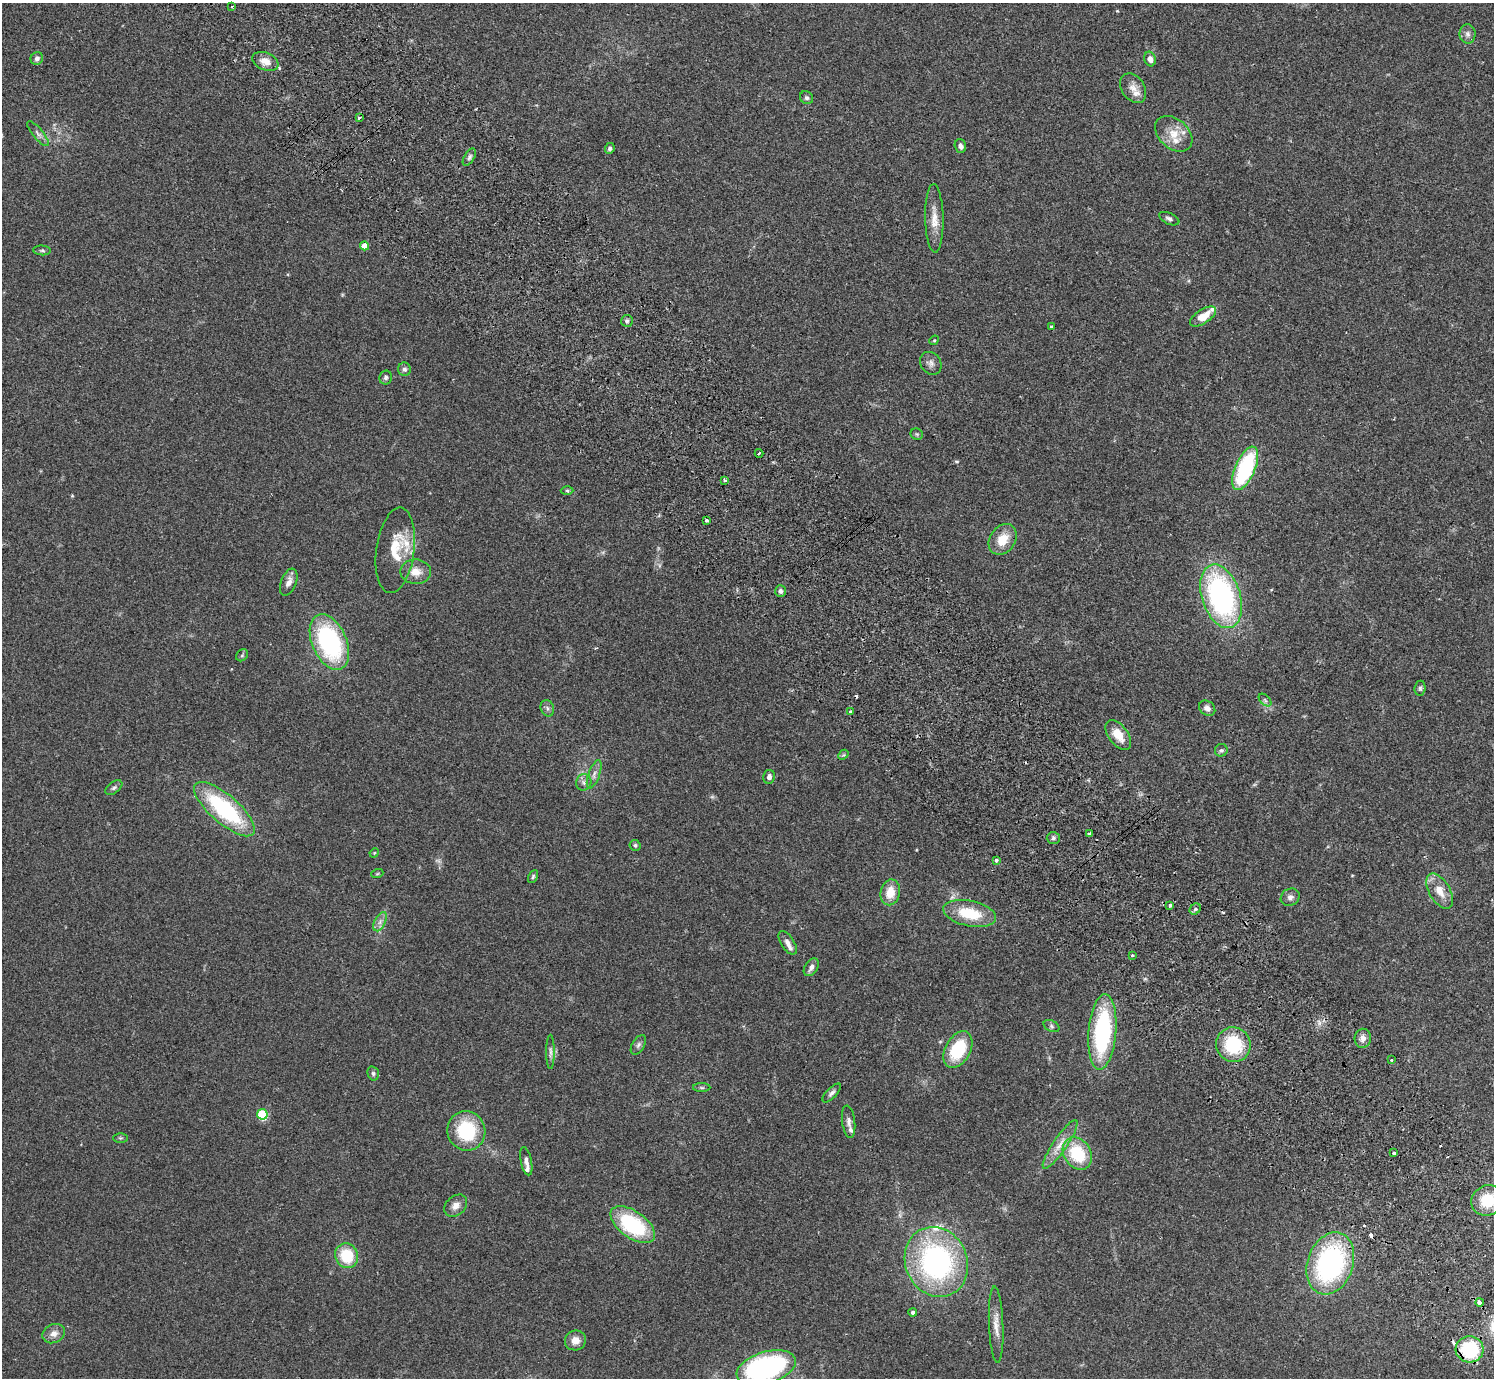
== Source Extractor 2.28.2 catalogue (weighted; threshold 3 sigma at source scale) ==
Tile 6 of 4 x 4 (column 2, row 2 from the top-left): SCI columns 1539-3030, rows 2957-4332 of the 6062 x 6050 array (HDU 1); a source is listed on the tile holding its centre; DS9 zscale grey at full resolution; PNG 1496 x 1380 px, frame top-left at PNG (2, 3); each listed source drawn as its Kron ellipse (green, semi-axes under 4 px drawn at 4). Shown black and unused: <1% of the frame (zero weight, under 2 of 3 exposures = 3% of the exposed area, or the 3 px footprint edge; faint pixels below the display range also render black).
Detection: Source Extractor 2.28.2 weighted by HDU 2 'WHT'; one run over the whole footprint, this tile lists its part. Background 0.0986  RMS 0.009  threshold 0.0404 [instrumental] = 3 sigma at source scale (4.5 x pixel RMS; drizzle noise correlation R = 1.50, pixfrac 1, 0.05/0.05 arcsec/px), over >= 5 px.
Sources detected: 116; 2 too faint to see at this stretch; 5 cosmic-ray / hot-pixel residue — neither listed nor drawn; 9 inside a brighter listed object's ellipse — not listed separately; the other 100 listed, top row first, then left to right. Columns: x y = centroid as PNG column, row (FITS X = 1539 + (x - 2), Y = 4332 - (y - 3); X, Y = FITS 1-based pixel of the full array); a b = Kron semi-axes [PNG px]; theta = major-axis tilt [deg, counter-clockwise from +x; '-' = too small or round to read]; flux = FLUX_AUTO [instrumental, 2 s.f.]
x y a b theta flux
232 7 3 2 - 1.3
1468 34 9 8 - 3.7
37 58 6 6 - 2.9
1150 59 7 5 -71 4.4
265 61 14 8 -23 8.8
1133 88 16 11 -56 7.6
806 98 7 6 - 2.1
359 118 3 2 - 2.5
38 134 15 5 -51 3.6
1174 134 21 14 -42 15
960 146 7 5 -71 3
610 148 5 4 - 1.8
469 157 9 5 59 2.4
934 218 34 9 -89 12
1169 219 11 5 -24 2.5
364 246 4 4 - 13
42 250 9 5 -5 1.6
1203 316 15 7 33 14
627 321 6 6 - 1.9
1051 326 3 3 - 1.9
934 340 5 4 - 1.1
931 363 12 10 -52 4.6
404 369 6 6 - 2.5
386 377 7 6 - 2.1
917 434 6 5 - 1.6
759 453 4 3 - 2.9
1245 468 23 10 67 91
725 480 3 3 - 1.7
567 491 6 4 -1 1.3
706 520 3 3 - 4.1
1003 539 16 12 56 16
395 550 43 19 82 30
416 572 15 12 -2 10
289 582 14 7 68 6.1
780 591 6 5 - 2.7
1221 596 33 19 -72 190
329 642 29 17 -66 120
242 655 7 5 45 1.5
1420 688 7 5 84 1.9
1265 700 7 4 -46 1.9
547 708 8 6 -67 2.6
1207 708 9 7 -37 3.9
850 712 3 3 - 2.7
1118 735 17 9 -53 15
1221 750 6 6 - 1.9
843 755 6 4 42 1.2
594 774 15 5 70 4.2
769 777 7 5 79 3.2
584 782 8 7 - 3.1
114 788 10 5 36 2.1
224 809 38 14 -41 94
1090 833 4 3 - 1.6
1053 838 6 5 - 2.1
635 845 6 5 - 1.7
374 853 5 4 - 0.81
996 860 3 3 - 5.1
377 874 6 4 19 1.1
533 877 7 4 63 1.4
1440 891 19 10 -59 13
890 892 13 9 79 15
1290 897 10 8 29 3.7
1170 906 4 3 - 5.6
1195 909 6 5 - 1.8
970 913 27 12 -12 33
380 922 10 5 63 3.7
788 943 13 6 -57 4.7
1132 955 4 3 - 1.1
811 967 10 6 57 4.2
1051 1026 8 5 -28 2
1102 1032 38 14 85 110
1363 1038 9 8 - 5.1
638 1045 11 6 58 2.8
1233 1045 17 17 - 47
958 1050 20 12 61 42
550 1052 17 4 -90 3.1
1391 1060 3 3 - 0.98
373 1073 7 5 -75 1.8
702 1088 9 4 -1 1.4
832 1093 12 5 47 3
262 1114 5 5 - 61
849 1122 16 6 -82 4.3
466 1131 20 19 - 50
120 1138 7 4 0 1.3
1060 1144 29 7 56 11
1077 1153 17 13 -58 40
1394 1153 3 3 - 4.1
526 1161 14 5 -79 3.6
1488 1200 17 15 26 27
456 1206 13 9 41 6.3
633 1225 25 13 -35 82
347 1256 12 11 - 31
936 1262 36 31 -66 180
1330 1263 32 22 70 160
1479 1302 4 3 - 9.4
913 1312 4 4 - 2.3
996 1325 38 7 -88 9.9
54 1334 12 9 27 6
575 1340 10 10 - 7.9
1469 1349 14 13 - 60
766 1368 30 16 17 160
Overlapping masked pixels (flux is a lower limit): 2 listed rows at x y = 1479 1302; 1469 1349
Isophote crosses this tile's border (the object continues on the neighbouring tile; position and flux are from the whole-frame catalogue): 2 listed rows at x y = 1488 1200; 766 1368